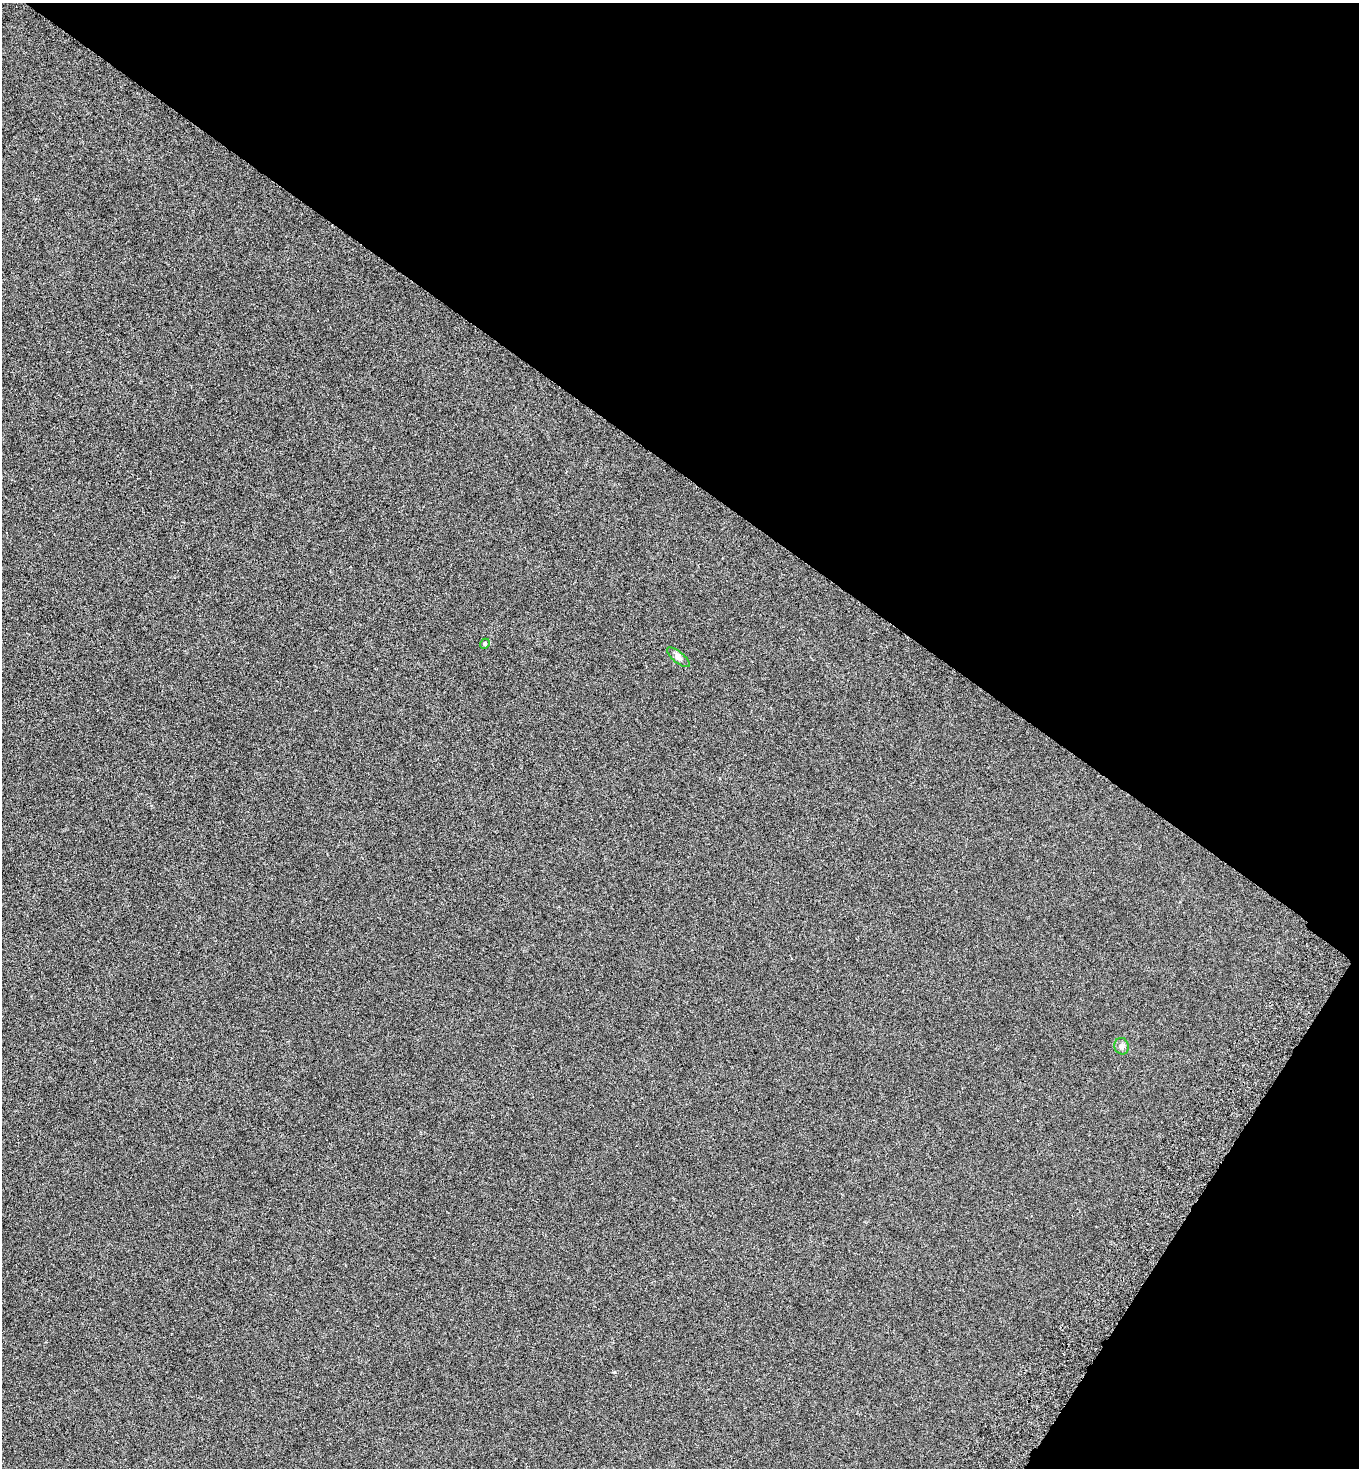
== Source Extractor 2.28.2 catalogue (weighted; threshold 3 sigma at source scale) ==
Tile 8 of 4 x 4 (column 4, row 2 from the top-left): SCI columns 4419-5775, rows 2972-4437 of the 5983 x 5948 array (HDU 1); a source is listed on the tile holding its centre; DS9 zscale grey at full resolution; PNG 1361 x 1470 px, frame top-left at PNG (2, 3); each listed source drawn as its Kron ellipse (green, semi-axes under 4 px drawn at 4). Shown black and unused: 36% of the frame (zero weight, under 5 of 9 exposures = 3% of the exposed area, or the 3 px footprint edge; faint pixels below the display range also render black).
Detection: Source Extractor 2.28.2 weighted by HDU 2 'WHT'; one run over the whole footprint, this tile lists its part. Background 6.19e-04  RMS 0.0019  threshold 0.0079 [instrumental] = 3 sigma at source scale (4.09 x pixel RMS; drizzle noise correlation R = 1.36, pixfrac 0.8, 0.05/0.05 arcsec/px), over >= 5 px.
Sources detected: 3; all 3 listed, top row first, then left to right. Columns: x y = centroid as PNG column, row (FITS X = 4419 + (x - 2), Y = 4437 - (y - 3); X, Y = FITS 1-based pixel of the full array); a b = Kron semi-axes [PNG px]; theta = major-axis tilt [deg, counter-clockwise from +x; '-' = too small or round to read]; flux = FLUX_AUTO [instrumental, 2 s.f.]
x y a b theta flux
485 644 5 4 - 0.23
678 657 14 5 -40 0.63
1122 1046 8 7 - 0.53